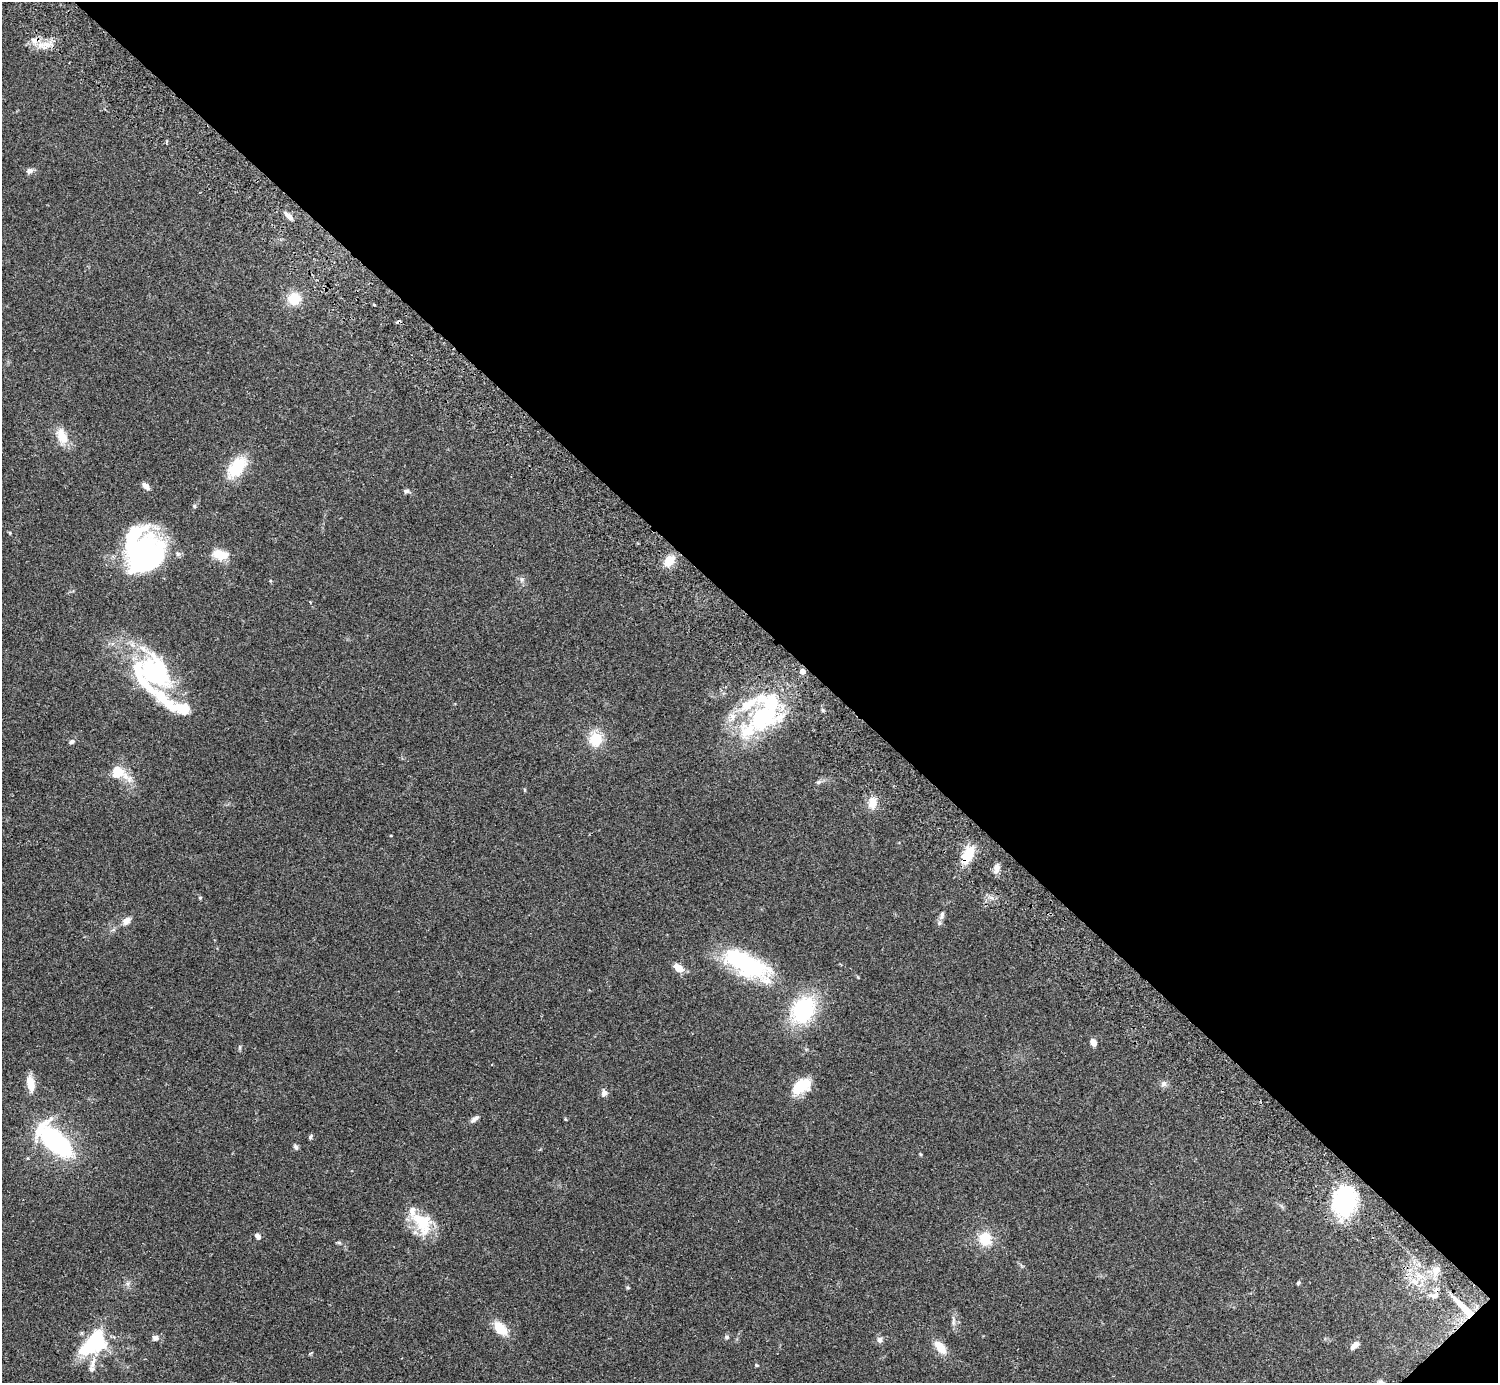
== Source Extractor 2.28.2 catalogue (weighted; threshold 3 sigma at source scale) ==
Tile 8 of 4 x 4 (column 4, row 2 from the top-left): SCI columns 4530-6025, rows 2968-4348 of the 6072 x 6073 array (HDU 1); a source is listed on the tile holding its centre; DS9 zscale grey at full resolution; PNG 1500 x 1385 px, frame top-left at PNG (2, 2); no overlay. Shown black and unused: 45% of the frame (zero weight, under 2 of 3 exposures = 3% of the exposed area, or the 3 px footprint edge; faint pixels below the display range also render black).
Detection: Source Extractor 2.28.2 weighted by HDU 2 'WHT'; one run over the whole footprint, this tile lists its part. Background 0.0731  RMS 0.0082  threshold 0.037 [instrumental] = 3 sigma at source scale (4.5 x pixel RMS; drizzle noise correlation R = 1.50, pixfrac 1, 0.05/0.05 arcsec/px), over >= 5 px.
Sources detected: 78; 6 inside a brighter object's white glare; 1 cosmic-ray / hot-pixel residue — not listed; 10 inside a brighter listed object's ellipse — not listed separately; the other 61 listed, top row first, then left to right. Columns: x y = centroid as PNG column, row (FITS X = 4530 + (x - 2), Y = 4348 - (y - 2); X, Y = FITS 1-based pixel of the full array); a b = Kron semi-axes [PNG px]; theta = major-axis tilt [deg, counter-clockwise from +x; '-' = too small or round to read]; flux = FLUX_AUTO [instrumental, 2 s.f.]
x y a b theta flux
34 40 9 8 - 5.1
45 45 15 10 35 8.8
29 171 9 7 41 2.8
289 216 11 4 -44 4
294 298 12 12 - 18
374 305 3 2 - 0.9
62 435 20 11 -69 14
237 467 26 14 50 30
146 486 10 6 -45 3.3
406 491 7 5 0 1.9
194 506 6 4 -90 1.1
146 548 49 28 63 83
220 555 19 11 -7 13
669 561 11 8 53 14
802 671 4 4 - 7.4
141 676 62 23 -70 56
180 708 39 14 -16 24
764 714 41 26 -19 70
596 738 13 11 90 21
72 742 7 6 - 1.8
119 773 26 14 -28 18
818 782 8 5 27 1.8
872 803 14 9 80 8.9
967 856 19 9 64 23
996 868 12 7 87 4.2
200 898 5 4 - 0.86
942 915 13 6 77 3.3
126 921 12 8 47 4.7
745 963 58 22 -29 99
678 968 13 8 -37 7.8
803 1010 27 20 61 70
1093 1042 8 6 -64 4.5
30 1083 17 8 -79 11
1164 1084 9 8 - 2.8
801 1086 21 13 35 23
604 1093 9 8 - 3.1
474 1119 12 5 35 3
565 1119 5 3 - 0.67
310 1137 6 4 63 1.3
55 1141 34 15 -44 130
296 1147 7 5 -57 1.7
1345 1200 30 23 82 83
422 1223 35 20 -61 27
257 1236 7 5 -52 2.9
985 1239 13 11 -60 20
339 1243 6 4 -1 1.2
1436 1270 11 9 49 5.7
1415 1281 9 6 -35 4.4
1298 1283 5 5 - 1.2
1434 1296 13 6 1 3.7
1465 1309 31 7 -45 18
953 1321 15 4 90 3
500 1328 21 12 -49 13
727 1337 6 5 - 1.5
155 1338 8 7 - 3.3
880 1340 9 7 87 2.6
94 1343 39 24 45 51
1355 1345 10 6 39 5.5
940 1347 18 9 -50 12
756 1365 5 4 - 0.88
1381 1382 9 6 -28 2
Overlapping masked pixels (flux is a lower limit): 3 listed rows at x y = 802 671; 967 856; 1465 1309
Isophote crosses this tile's border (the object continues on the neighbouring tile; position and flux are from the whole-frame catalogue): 1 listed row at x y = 1381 1382
Unlisted compact peaks at least as high as the median listed source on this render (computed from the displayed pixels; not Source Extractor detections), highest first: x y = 522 579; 240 1047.